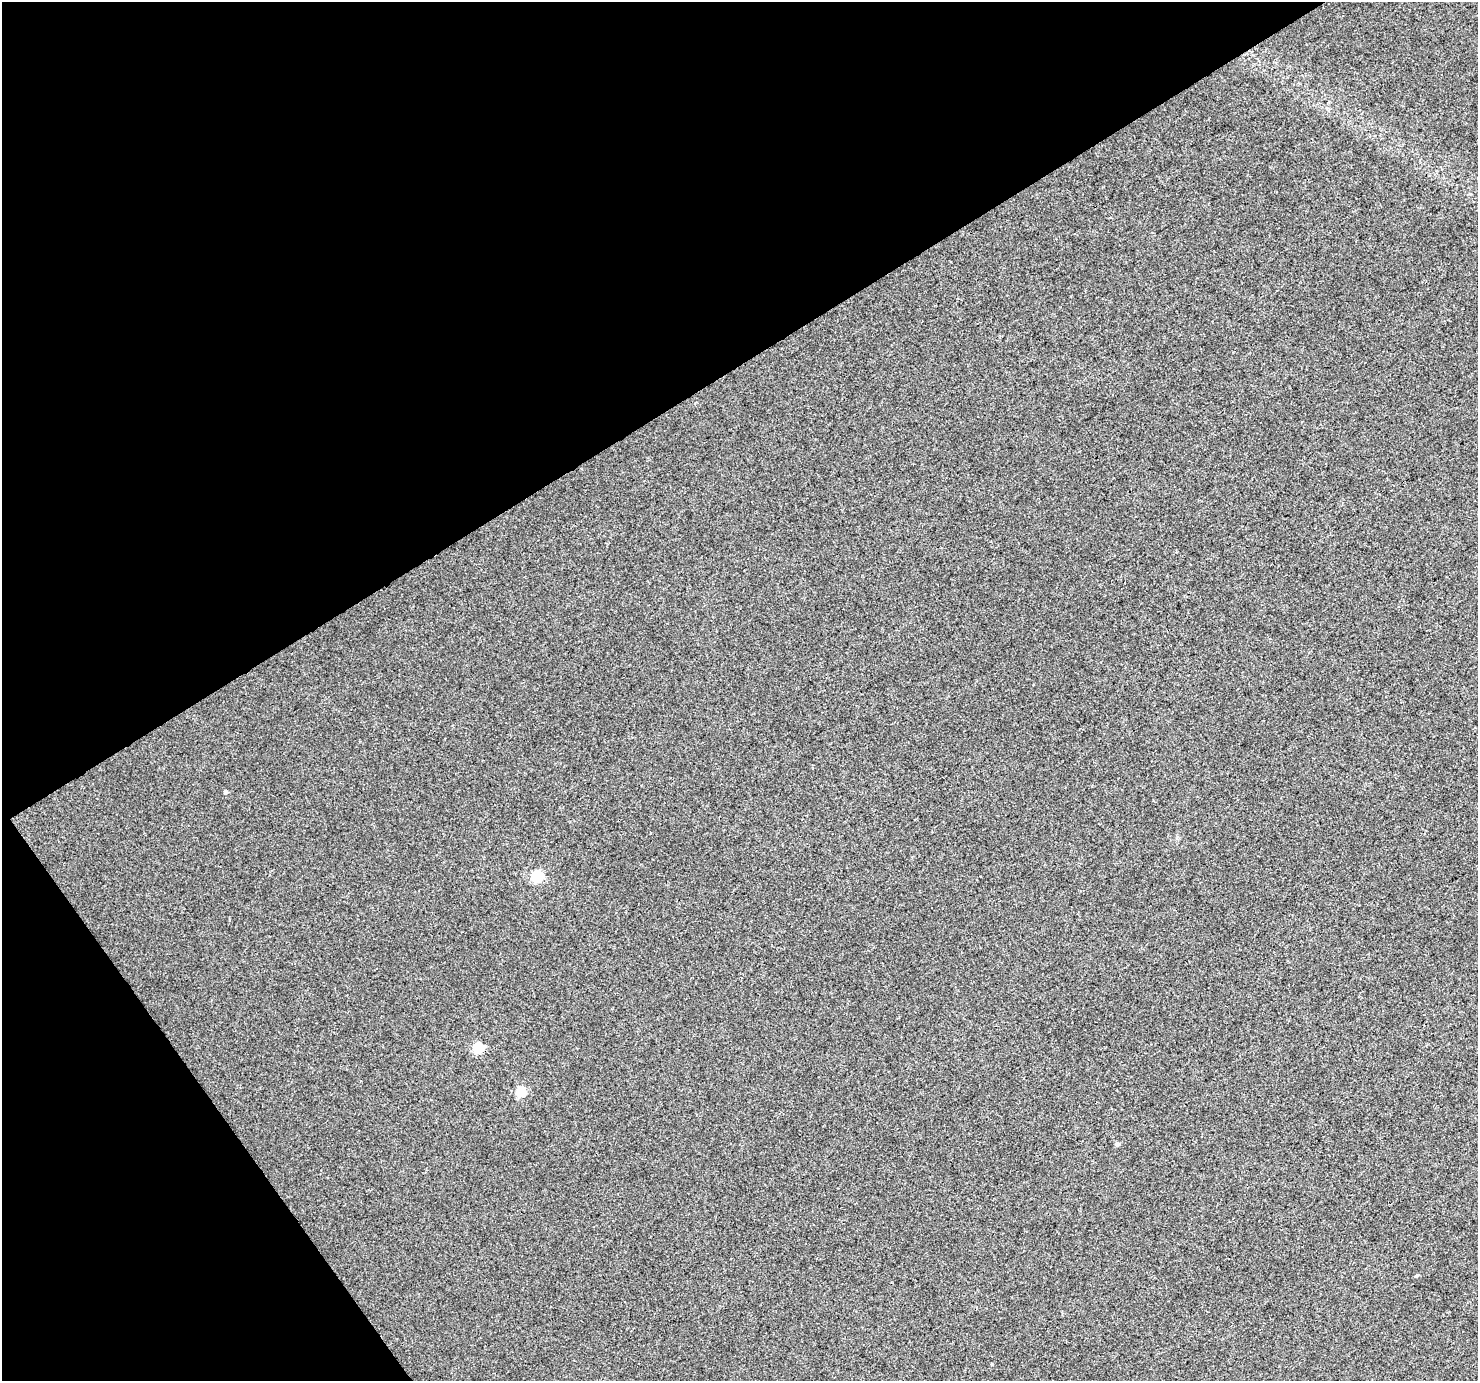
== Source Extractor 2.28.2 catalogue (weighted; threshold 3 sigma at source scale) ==
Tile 5 of 4 x 4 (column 1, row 2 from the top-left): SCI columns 4-1479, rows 2944-4322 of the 5906 x 5822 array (HDU 1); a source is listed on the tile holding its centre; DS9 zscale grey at full resolution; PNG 1480 x 1383 px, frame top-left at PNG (2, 2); no overlay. Shown black and unused: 32% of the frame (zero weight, under 3 of 4 exposures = <1% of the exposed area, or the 3 px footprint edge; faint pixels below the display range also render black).
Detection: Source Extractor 2.28.2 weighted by HDU 2 'WHT'; one run over the whole footprint, this tile lists its part. Background 0.0157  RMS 0.0043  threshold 0.0192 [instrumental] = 3 sigma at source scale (4.5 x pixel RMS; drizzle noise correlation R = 1.50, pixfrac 1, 0.0396/0.0396 arcsec/px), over >= 5 px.
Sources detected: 6; all 6 listed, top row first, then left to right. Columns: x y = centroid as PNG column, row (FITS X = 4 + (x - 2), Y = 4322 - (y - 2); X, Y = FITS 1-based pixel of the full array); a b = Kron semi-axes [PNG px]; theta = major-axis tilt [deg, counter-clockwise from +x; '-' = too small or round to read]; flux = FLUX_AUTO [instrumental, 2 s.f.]
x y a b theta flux
225 792 4 4 - 0.93
537 877 6 5 - 38
478 1048 5 5 - 25
521 1091 5 5 - 20
1117 1144 5 4 - 1.3
1417 1276 5 4 - 0.59